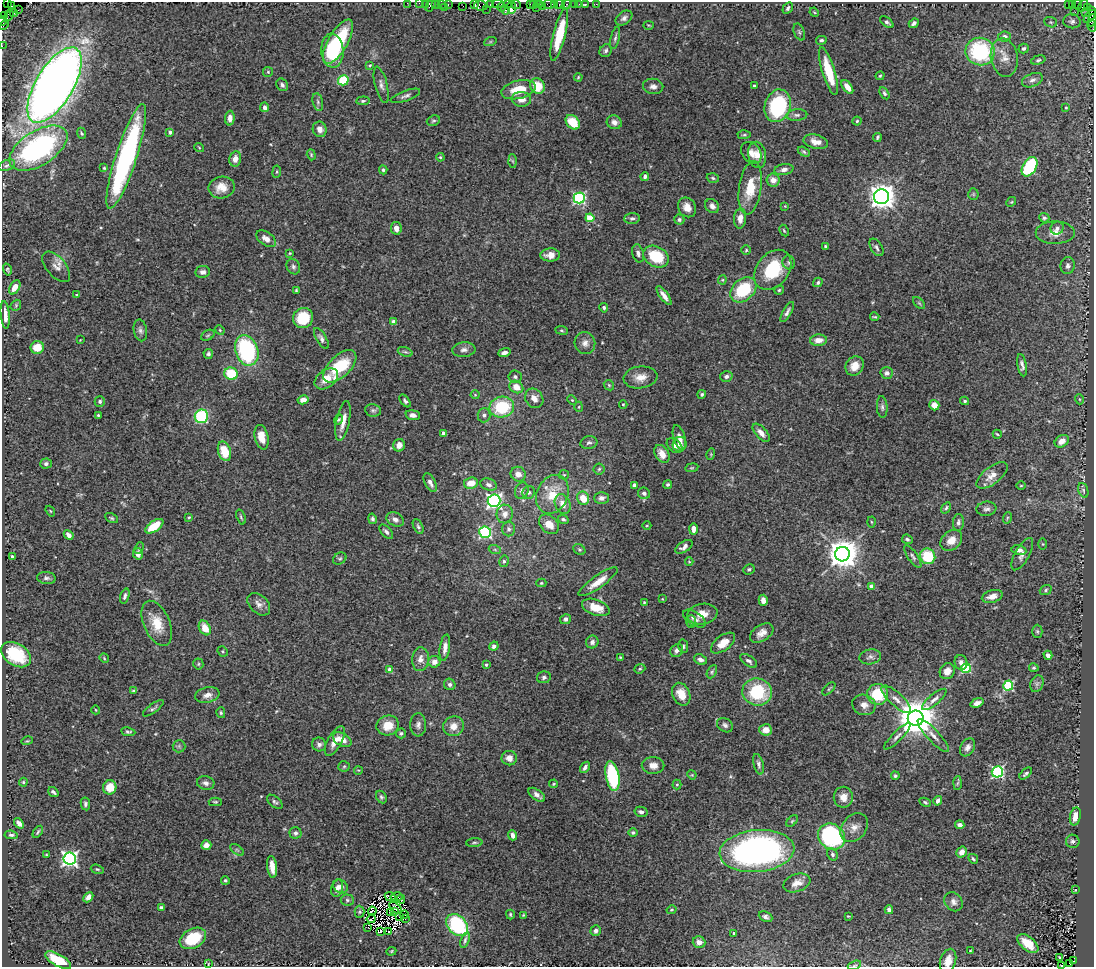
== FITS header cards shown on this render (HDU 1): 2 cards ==
NAXIS1  =                 1092
NAXIS2  =                  965

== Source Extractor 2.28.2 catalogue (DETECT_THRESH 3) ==
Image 1092 x 965 px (HDU 1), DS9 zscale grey, 1 PNG px = 1 image px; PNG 1096 x 969 px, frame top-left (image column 1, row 965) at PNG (2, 2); each listed source drawn as its Kron ellipse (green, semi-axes under 4 px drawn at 4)
Background 1.4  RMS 0.032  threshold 0.096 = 3 sigma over >= 5 px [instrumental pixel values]
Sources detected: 477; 6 with non-positive FLUX_AUTO (blend fragments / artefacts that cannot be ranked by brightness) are neither listed nor drawn; the other 471 listed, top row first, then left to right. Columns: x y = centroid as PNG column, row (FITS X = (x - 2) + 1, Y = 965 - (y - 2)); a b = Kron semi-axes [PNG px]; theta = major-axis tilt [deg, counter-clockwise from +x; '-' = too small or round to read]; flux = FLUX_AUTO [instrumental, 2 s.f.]
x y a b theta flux
7 3 3 2 - 160
407 3 2 2 - 25
419 3 2 2 - 40
425 3 2 2 - 36
436 4 2 2 - 37
441 4 2 2 - 14
448 4 3 2 - 33
498 4 6 2 2 260
508 4 5 3 - 67
516 4 5 3 - 120
530 4 3 3 - 45
533 4 3 2 - 55
539 4 3 2 - 52
548 4 6 4 -9 130
555 4 3 2 - 47
560 4 5 3 - 110
574 4 3 3 - 81
579 4 2 2 - 10
596 4 2 2 - 14
1068 4 3 2 - 97
431 5 7 3 57 160
475 5 4 3 - 140
491 5 4 3 - 240
566 5 5 3 - 48
585 5 3 2 - 55
1073 5 3 3 - 69
1078 5 5 2 - 30
11 6 3 3 - 150
463 6 2 2 - 27
481 6 7 5 -8 220
543 6 2 2 - 54
1083 6 7 3 60 110
501 7 4 4 - 98
512 7 6 3 87 230
537 7 3 2 - 29
445 8 2 2 - 11
788 8 6 4 58 5.7
1088 8 4 2 - 15
486 9 3 2 - 33
18 10 2 2 - 14
505 10 5 3 - 180
1092 11 4 2 - 86
814 12 5 3 - 2.1
1075 12 2 2 - 9.6
14 13 4 3 - 540
1086 13 3 3 - 250
4 16 3 2 - 40
9 16 6 2 59 30
1090 16 8 4 49 300
624 18 9 6 36 7.4
1092 20 7 3 63 270
3 21 5 2 - 63
1072 21 9 7 -7 7.1
887 22 8 4 -38 4.8
1051 22 7 5 -20 3.5
914 23 5 3 - 5.5
4 25 6 2 45 49
648 25 5 3 - 1.9
1092 26 6 3 -82 200
799 32 9 5 -69 4.4
559 35 27 6 76 67
1004 37 6 5 - 8.6
615 38 11 4 76 5
821 40 5 4 - 4.1
338 42 25 10 60 120
490 42 6 4 19 2.8
2 46 2 2 - 24
1023 48 5 4 - 5.1
332 51 17 11 -86 130
606 51 6 5 - 5.3
980 52 14 13 - 200
1004 58 19 13 -79 29
1038 60 7 4 16 3.8
370 65 4 3 - 2.2
828 71 25 6 -73 70
268 72 5 5 - 2.6
880 76 4 3 - 2.7
578 77 4 3 - 2.3
343 80 5 5 - 89
1032 80 11 6 22 9
55 85 42 18 59 2800
282 85 7 5 -51 5.7
381 85 18 6 -76 11
754 85 3 3 - 2.8
537 86 8 7 - 46
653 86 10 7 -8 11
847 87 8 4 -53 19
518 90 17 9 14 43
884 93 6 4 -58 4.2
405 96 15 5 20 7.6
521 99 10 7 -4 18
363 101 6 4 6 3.5
318 102 9 5 -77 5.4
778 106 17 12 71 200
265 107 5 4 - 7.6
1066 108 4 3 - 1.9
797 115 10 5 5 6.3
230 118 7 5 88 14
433 121 7 5 20 3.9
857 121 4 4 - 2.7
573 122 8 6 -45 48
614 122 7 6 - 11
320 129 8 7 - 14
170 132 4 4 - 5.5
81 133 6 3 -67 2.9
744 135 6 4 1 3
877 137 4 3 - 3.2
816 142 12 7 -12 18
199 147 5 3 - 1.9
38 148 32 17 32 390
804 152 6 4 -31 3.2
751 153 12 9 -52 18
311 155 6 4 -71 2.8
757 155 13 9 -79 20
126 156 55 10 72 470
440 157 4 3 - 2.8
235 159 7 6 - 14
512 161 7 4 -87 3.4
7 165 9 5 22 4.4
1030 167 10 6 59 170
104 168 4 4 - 2.4
383 170 4 4 - 3.3
784 170 9 5 11 9.3
277 172 6 3 82 2.4
645 176 4 4 - 5.5
713 178 6 4 -19 3.6
773 180 6 6 - 16
222 187 13 11 9 28
750 188 27 11 82 55
973 194 5 5 - 3.1
881 197 7 7 - 2300
579 198 5 5 - 330
1011 202 5 4 - 2.3
712 206 8 6 -48 9.5
785 206 4 4 - 1.7
687 207 10 8 -59 20
590 218 4 4 - 64
632 218 7 5 6 5.2
740 218 10 6 85 14
1044 218 5 4 - 4.3
679 220 5 5 - 5
396 228 6 5 - 12
1057 228 7 6 - 6.9
784 231 6 3 -63 2.5
1055 233 19 11 0 24
266 239 11 6 -34 14
825 246 3 3 - 3.9
876 247 10 5 -58 6.3
746 250 5 4 - 3.1
290 253 4 3 - 1.9
638 253 9 6 -74 7.2
550 255 10 6 2 16
656 257 13 10 -29 79
789 262 7 6 - 4.9
1068 266 8 7 - 7.2
56 267 18 9 -49 16
293 267 8 6 -62 5.7
7 269 6 4 -75 3.2
773 270 22 16 52 110
203 272 7 6 - 6.8
722 280 4 4 - 2.5
818 282 5 4 - 4
15 287 8 5 60 20
296 290 4 2 - 2.5
743 290 15 10 41 110
779 290 5 4 - 2.8
77 295 4 3 - 2.4
664 296 11 4 -54 14
919 303 7 4 -45 3.2
16 305 6 4 49 3.6
604 308 5 4 - 4.6
787 312 11 4 61 6.8
5 315 14 4 -85 16
875 317 4 2 - 2.4
303 318 10 10 - 76
394 322 4 4 - 22
140 330 11 6 -79 7.6
220 330 5 4 - 2.4
561 330 6 4 -8 3
208 335 7 4 29 3.4
321 338 12 5 -60 7.5
80 340 2 2 - 1.2
818 340 8 6 4 20
585 343 11 10 - 14
37 347 7 6 - 37
247 350 16 11 -71 230
464 350 11 7 4 10
405 352 8 4 -20 4
504 353 6 4 18 7.5
208 354 5 5 - 4.8
1022 365 11 4 -81 8.2
340 366 20 10 44 110
855 366 10 8 56 25
887 373 6 6 - 9.6
231 374 7 6 - 71
726 376 6 5 - 6.3
515 377 7 6 - 5.4
640 377 17 11 6 25
326 379 13 8 38 27
609 385 6 4 -46 3
516 387 7 6 - 24
702 394 4 4 - 4.4
475 395 4 4 - 2.1
534 398 10 8 -57 16
1079 399 5 3 - 2.2
303 400 5 4 - 15
572 400 5 4 - 2.5
100 401 5 5 - 4.4
405 401 7 4 -54 4.7
965 401 4 3 - 3.2
623 404 4 3 - 2.2
934 405 5 5 - 23
502 407 12 10 11 110
579 407 5 3 - 2.1
882 407 11 5 -86 6.4
373 410 8 6 -9 5.1
98 415 3 3 - 2.3
413 415 7 5 -9 9.1
484 415 7 6 - 6.5
201 416 7 6 - 190
338 419 5 4 - 3.1
343 421 20 6 78 22
443 433 4 3 - 7.1
761 433 11 5 -48 14
997 434 4 2 - 2.5
262 437 12 7 -77 28
679 438 13 6 -74 12
1062 441 7 5 35 18
589 443 8 6 11 6.4
680 444 7 6 - 11
399 445 6 6 - 14
674 446 9 6 -42 8.8
224 451 10 6 -72 58
662 454 10 6 -57 24
711 454 6 3 73 2
46 464 5 5 - 5.8
692 468 6 3 8 2.3
599 469 5 5 - 3.5
518 474 8 7 - 14
564 475 5 4 - 2.6
992 475 18 8 37 25
430 483 10 5 -62 10
471 483 7 6 - 24
668 484 4 4 - 3.6
489 485 8 6 -15 7.9
634 485 4 3 - 5.8
1021 486 5 3 - 2
1083 490 8 5 -72 4.1
522 491 8 6 74 8.3
529 492 6 6 - 4.9
644 493 6 5 - 6.1
552 494 20 15 66 55
583 498 7 6 - 32
602 498 7 5 0 11
494 501 6 6 - 560
563 504 10 7 -66 17
946 508 6 4 57 3.7
986 509 10 7 8 7.7
50 511 6 3 -53 1.9
505 514 9 8 - 13
189 517 4 3 - 2.4
241 517 8 4 -71 3.5
112 518 7 4 -27 3.4
1007 518 6 3 72 2.5
372 519 5 4 - 5.2
395 519 9 6 -28 12
563 519 5 4 - 5
872 522 5 3 - 2.1
958 522 8 5 87 7.1
549 524 11 8 -43 24
154 526 10 5 34 55
418 526 8 4 -64 4.5
647 526 4 3 - 1.8
509 529 7 6 - 6.3
693 529 5 4 - 13
386 532 8 5 -50 7.1
485 532 6 5 - 280
69 535 5 4 - 9.9
907 539 5 4 - 3.9
951 540 12 9 41 24
1043 544 5 4 - 2.1
684 547 9 5 34 9.4
139 548 6 4 65 3.3
495 550 6 4 -20 3.4
579 550 6 5 - 3.6
1019 550 7 5 -11 12
138 554 6 5 - 13
842 554 7 7 - 3800
1022 554 18 7 60 13
928 556 8 7 - 90
13 557 4 3 - 10
913 557 13 5 -55 6.3
340 559 7 5 34 3.8
504 561 6 4 78 3.9
689 562 4 3 - 1.8
749 569 6 5 - 4
46 578 9 6 -7 5.9
598 582 23 6 35 32
541 583 5 4 - 2.5
872 586 4 4 - 30
1046 590 6 4 20 3.7
125 596 8 3 72 5.2
992 596 10 6 15 17
662 599 3 3 - 1.7
763 600 5 4 - 12
644 602 4 3 - 2.2
259 604 13 9 -43 13
596 607 14 8 -19 40
702 614 15 10 9 24
566 619 6 5 - 7.2
694 619 13 6 -32 9.9
691 621 6 5 - 3.3
157 623 24 13 -66 45
205 628 8 5 -60 27
1037 631 6 5 - 3.7
762 633 13 8 33 17
592 642 6 6 - 8.7
723 643 14 7 36 24
494 646 5 4 - 7.5
683 646 7 5 -78 4
445 648 13 5 81 13
677 650 7 5 49 8.8
223 651 5 4 - 3
16 655 16 11 -33 89
1048 655 4 4 - 9.3
620 657 4 3 - 2.2
870 657 11 7 9 8.2
104 658 5 4 - 2.3
420 659 12 8 85 16
700 660 6 5 - 9
749 661 10 5 -35 6.7
434 662 6 5 - 14
961 663 7 6 - 9.7
198 664 5 5 - 2.9
486 665 3 3 - 2.8
966 668 5 4 - 150
1034 668 5 4 - 2.9
640 669 6 4 21 3.5
390 670 4 4 - 33
947 671 8 7 - 16
712 672 7 4 63 3.6
544 677 7 6 - 5.8
450 684 6 5 - 6
1037 684 8 6 69 6.8
1008 685 5 5 - 180
829 689 8 4 45 3
134 690 4 3 - 2.8
757 692 15 13 -16 130
681 694 12 8 -65 29
878 694 10 10 - 88
207 695 12 7 12 15
896 699 18 7 -42 19
934 699 15 5 40 11
977 703 7 4 18 10
864 705 12 10 -20 16
153 708 12 4 36 5.3
96 710 4 3 - 1.6
221 713 5 4 - 3
916 718 8 7 - 7000
388 725 11 10 - 34
418 725 11 8 -89 9.9
725 725 8 6 -33 6.5
454 726 10 9 - 22
766 730 6 5 - 21
128 732 7 4 -10 4.4
401 733 5 5 - 4.1
933 735 22 6 -47 15
897 736 18 5 45 9.2
342 740 10 6 -29 22
27 741 6 3 17 2
335 741 16 7 61 21
319 744 7 7 - 8.6
179 746 6 6 - 4.3
967 747 9 6 60 10
509 758 7 7 - 14
759 764 10 5 -75 6.1
653 765 11 8 -1 17
344 766 5 5 - 3.1
585 767 6 3 56 6.4
358 770 4 3 - 1.4
997 772 6 5 - 300
1026 774 7 3 43 4.2
692 775 5 4 - 2
612 776 15 6 -79 180
895 776 4 4 - 4.5
23 782 4 4 - 2.4
206 783 9 6 -13 8.6
957 783 6 4 86 3.9
554 784 4 3 - 2.7
677 784 5 4 - 2.6
110 787 7 6 - 42
53 792 6 3 -38 4.5
537 795 9 5 -36 11
381 797 7 5 -61 4.5
843 797 10 9 - 18
938 801 5 4 - 9.4
215 802 6 4 -1 3.2
275 802 9 5 -39 5.2
925 802 6 4 -24 3.1
85 804 6 4 -80 4.9
641 812 6 5 - 6
1075 816 9 5 78 21
792 821 7 4 46 3.2
19 823 6 4 -49 8.9
960 825 4 3 - 8.6
854 828 16 12 50 21
38 832 7 3 58 3.5
295 833 6 5 - 6.2
633 833 5 4 - 4.2
11 835 7 4 -6 4.1
513 835 5 4 - 12
832 837 14 12 -39 290
1073 841 7 6 - 7
474 843 8 3 5 3.5
206 845 5 5 - 12
237 850 8 4 -37 3.9
757 851 37 21 6 740
962 852 6 5 - 14
832 854 6 5 - 5.4
46 855 3 2 - 2.2
70 859 6 6 - 700
973 859 5 3 - 3.3
272 867 11 5 -84 21
97 869 7 4 -18 3
225 880 4 4 - 3.8
797 883 14 8 19 18
341 887 8 6 -38 9
337 888 9 6 78 12
1075 890 4 2 - 1
88 897 6 4 46 12
390 897 6 2 -27 3.9
396 897 6 3 11 4.9
401 899 4 2 - 1.8
347 900 6 5 - 4.6
953 902 10 8 -50 10
161 907 4 3 - 4.5
396 908 8 2 -44 1.4
671 910 5 3 - 2
889 910 4 4 - 7.1
372 911 4 2 - 1.4
360 912 6 5 - 3.4
394 912 3 2 - 1.8
390 913 3 2 - 2.5
510 914 5 3 - 2.9
404 915 4 2 - 1.9
523 915 3 2 - 2
399 916 4 2 - 2
848 916 3 2 - 1.7
766 917 7 5 -24 6.3
405 918 3 2 - 1.8
371 919 4 2 - 2.5
457 925 13 9 -47 210
368 927 2 2 - 4.4
596 931 5 5 - 8.1
380 932 4 3 - 5.1
389 932 3 2 - 1.4
734 933 3 3 - 3.5
193 938 14 9 28 87
465 940 8 3 73 4.4
699 942 6 6 - 13
1028 944 12 6 -39 39
391 951 5 4 - 2.4
970 951 3 2 - 1.8
1059 958 3 3 - 6.4
58 960 14 6 -29 69
948 961 12 7 72 19
1074 961 3 2 - 160
1070 963 3 2 - 230
208 964 3 2 - 1.4
854 965 7 3 20 2.7
1062 966 3 2 - 2.2
At the frame edge (FLAGS 8, measured only in part): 16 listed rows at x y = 7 3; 407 3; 419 3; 425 3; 431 5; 1092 11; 4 16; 1092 20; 3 21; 4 25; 1092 26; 2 46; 948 961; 1070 963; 854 965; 1062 966
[6 non-positive-flux detections neither listed nor drawn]